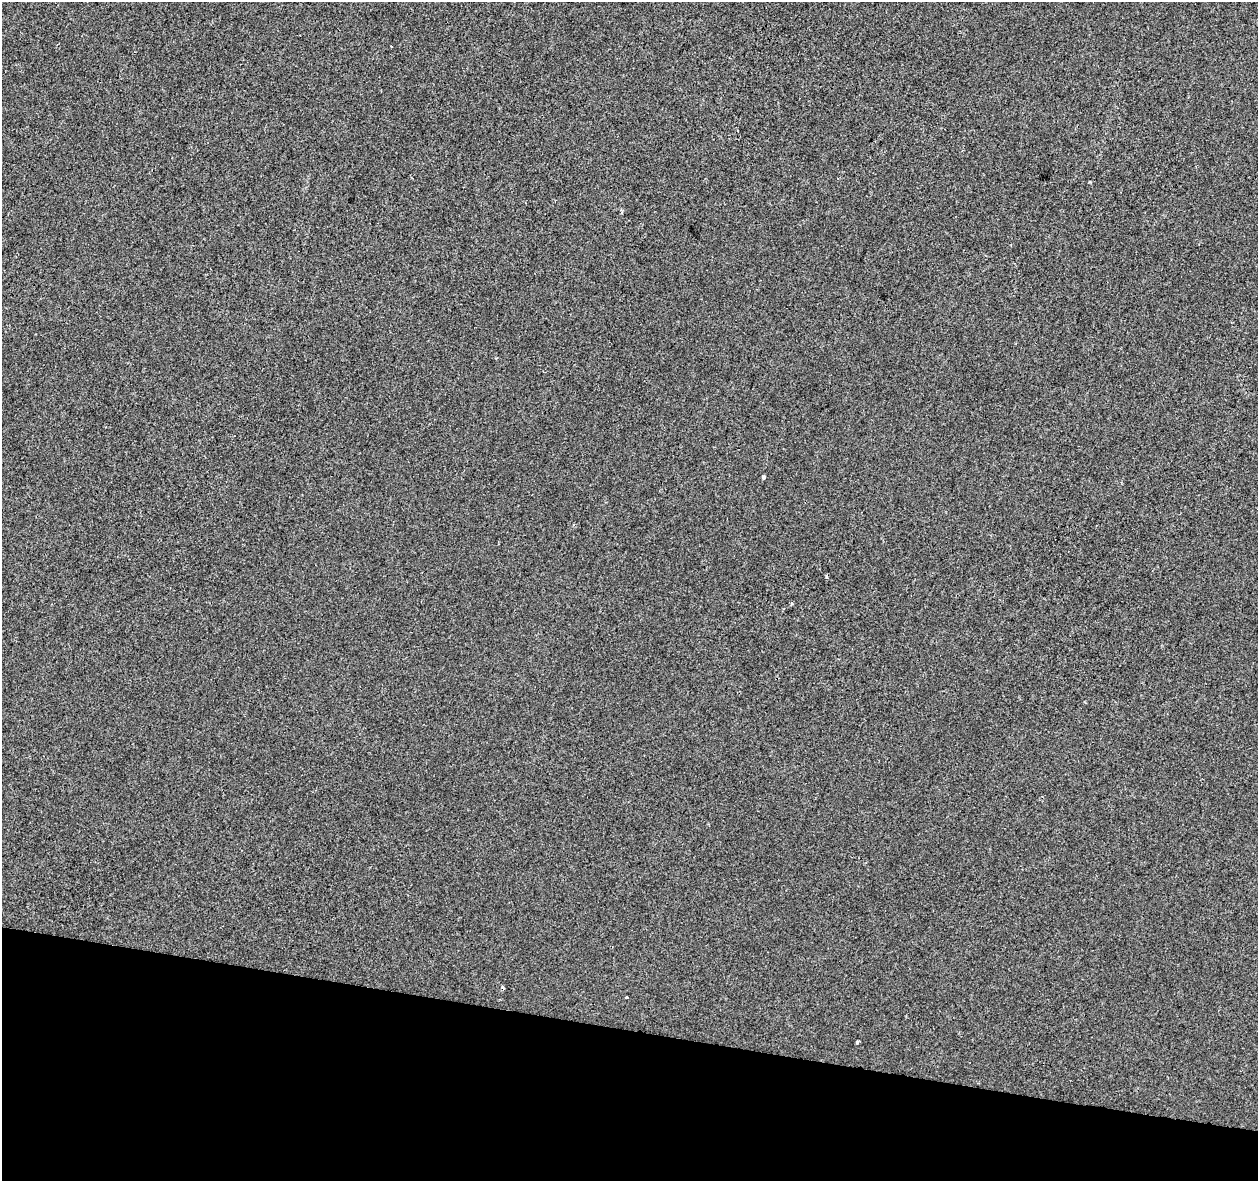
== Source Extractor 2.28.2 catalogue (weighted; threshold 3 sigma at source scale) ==
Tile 15 of 4 x 4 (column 3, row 4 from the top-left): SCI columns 2518-3773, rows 283-1461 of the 5028 x 5221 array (HDU 1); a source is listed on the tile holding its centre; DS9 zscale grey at full resolution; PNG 1260 x 1183 px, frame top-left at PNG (2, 2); no overlay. Shown black and unused: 13% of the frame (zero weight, under 2 of 3 exposures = <1% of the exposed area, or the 3 px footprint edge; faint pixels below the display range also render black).
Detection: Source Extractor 2.28.2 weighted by HDU 2 'WHT'; one run over the whole footprint, this tile lists its part. Background -0.00104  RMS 0.0042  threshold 0.0188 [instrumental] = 3 sigma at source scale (4.5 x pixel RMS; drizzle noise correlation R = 1.50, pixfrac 1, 0.0396/0.0396 arcsec/px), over >= 5 px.
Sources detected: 5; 1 cosmic-ray / hot-pixel residue — not listed; the other 4 listed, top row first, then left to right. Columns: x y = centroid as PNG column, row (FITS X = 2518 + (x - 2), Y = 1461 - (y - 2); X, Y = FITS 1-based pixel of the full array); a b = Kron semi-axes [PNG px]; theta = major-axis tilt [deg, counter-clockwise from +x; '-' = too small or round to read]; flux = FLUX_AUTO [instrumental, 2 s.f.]
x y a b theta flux
763 477 4 3 - 0.74
792 604 4 3 - 0.47
626 997 3 3 - 1.3
857 1042 3 3 - 1.7